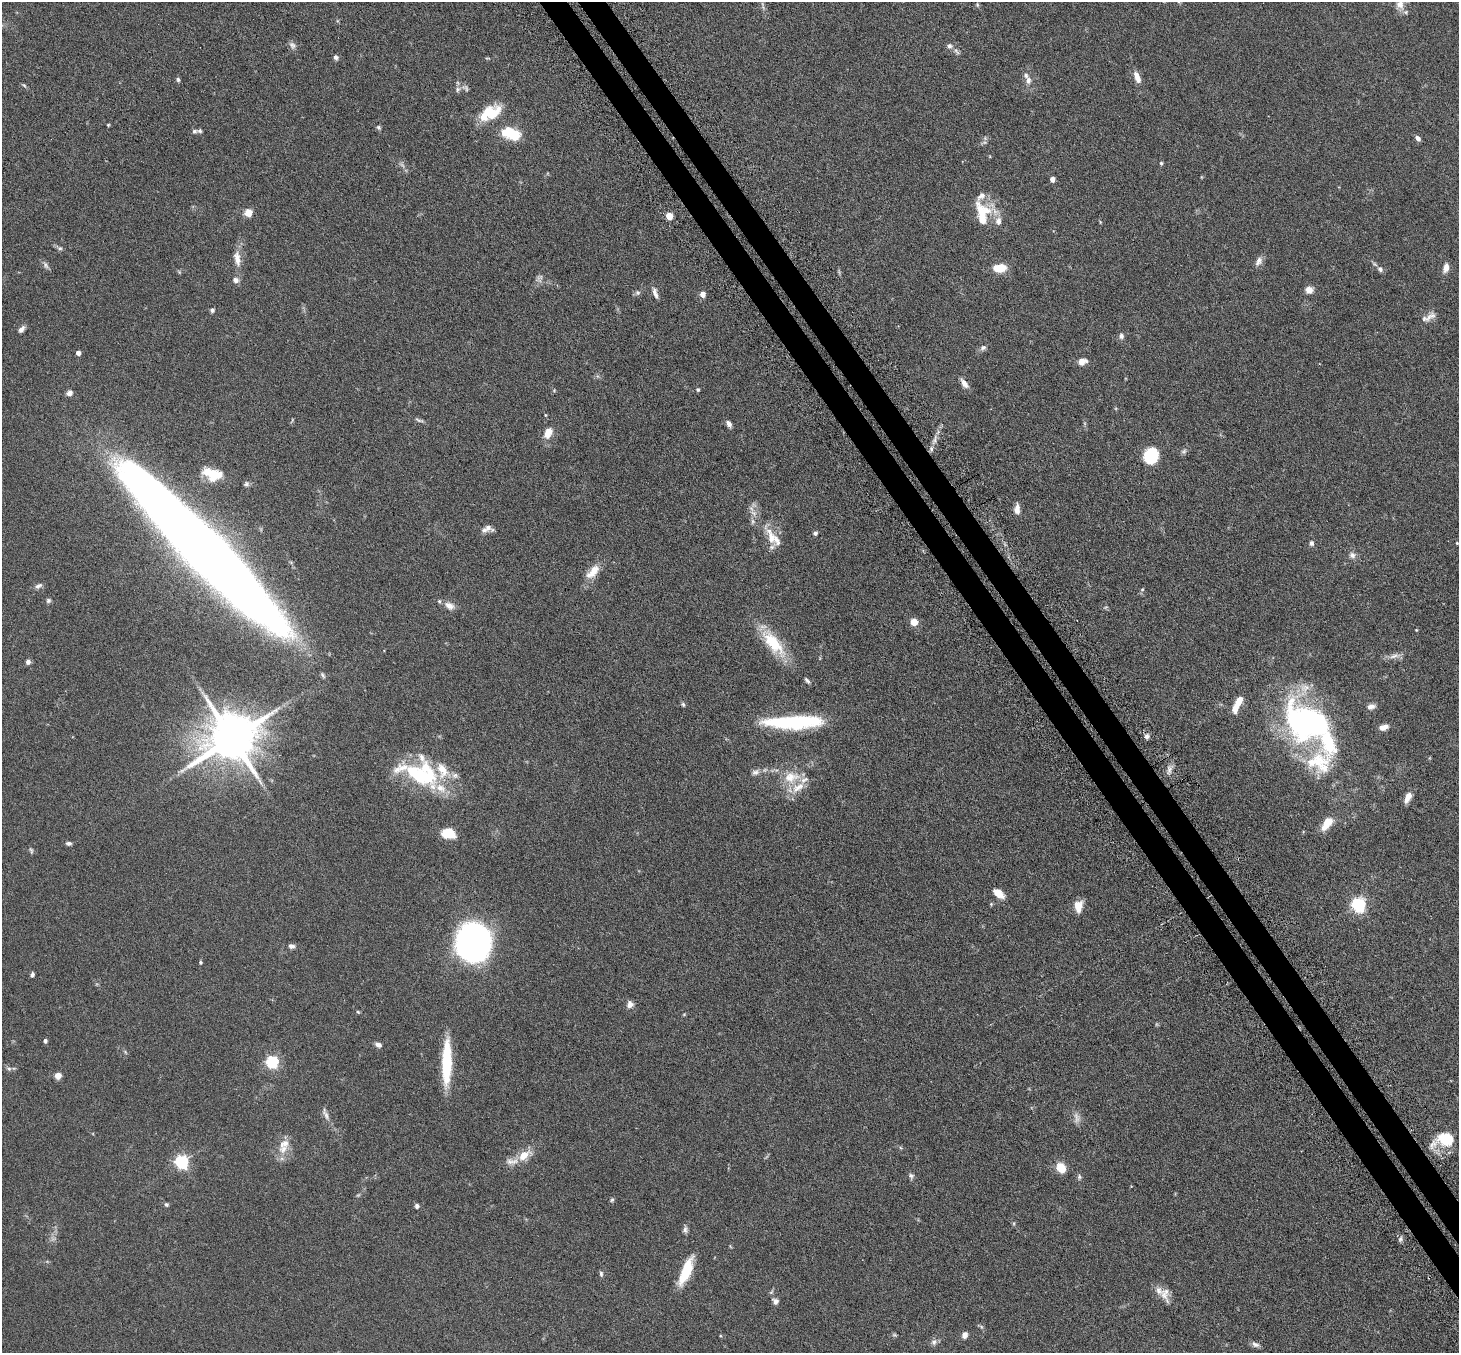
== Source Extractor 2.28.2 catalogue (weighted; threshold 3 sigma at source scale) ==
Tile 6 of 4 x 4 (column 2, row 2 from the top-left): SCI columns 1509-2965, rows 2890-4240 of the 5929 x 5919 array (HDU 1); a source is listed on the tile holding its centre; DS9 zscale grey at full resolution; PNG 1461 x 1355 px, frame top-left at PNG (2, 2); no overlay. Shown black and unused: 4% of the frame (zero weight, under 3 of 6 exposures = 4% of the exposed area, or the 3 px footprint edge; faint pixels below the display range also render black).
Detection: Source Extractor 2.28.2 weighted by HDU 2 'WHT'; one run over the whole footprint, this tile lists its part. Background 0.12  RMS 0.0045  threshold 0.0185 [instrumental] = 3 sigma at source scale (4.09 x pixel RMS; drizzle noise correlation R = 1.36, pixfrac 0.8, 0.05/0.05 arcsec/px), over >= 5 px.
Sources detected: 176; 9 too faint to see at this stretch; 1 inside a brighter object's white glare — not listed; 27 inside a brighter listed object's ellipse — not listed separately; the other 139 listed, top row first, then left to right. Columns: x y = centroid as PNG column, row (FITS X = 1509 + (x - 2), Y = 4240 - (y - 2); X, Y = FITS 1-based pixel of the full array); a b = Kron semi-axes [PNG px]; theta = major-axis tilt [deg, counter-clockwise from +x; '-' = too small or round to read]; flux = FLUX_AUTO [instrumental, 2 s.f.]
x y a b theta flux
977 5 6 5 - 0.57
1400 5 15 11 -82 3.6
763 7 10 5 -59 1.1
292 45 11 8 -55 1.6
950 46 7 7 - 1.3
336 57 7 5 -63 1.1
487 58 8 3 4 0.42
1137 77 14 6 -68 3.8
178 80 6 5 - 0.75
1028 80 11 8 -86 2.2
24 85 8 4 -53 0.59
465 88 12 7 -41 1.6
491 113 25 16 25 13
108 125 4 4 - 0.39
378 127 7 5 -46 0.74
194 131 7 6 - 0.9
512 134 20 12 -23 13
1418 138 7 5 -46 1.5
984 142 9 5 13 0.97
1161 163 5 4 - 0.6
1201 177 5 3 - 0.3
1052 179 4 4 - 2.5
981 196 39 31 -73 8.4
982 211 35 15 -1 10
248 213 7 7 - 4.7
669 216 5 4 - 8.3
1100 222 6 3 -55 0.36
60 248 7 6 - 0.87
237 258 23 9 -81 4.4
1259 261 14 8 61 2.1
46 265 12 6 -57 1.3
1000 268 12 7 3 9
1446 268 13 7 75 2.4
1380 269 8 7 - 1.3
235 280 8 7 - 1.7
1309 290 9 8 - 2.8
637 293 7 6 - 0.93
655 293 15 5 -72 1.9
702 294 7 6 - 2.4
212 310 6 6 - 0.82
1430 316 19 8 40 2.9
21 329 9 5 45 1.7
1121 336 8 7 - 1.3
983 348 8 7 - 1.3
78 353 4 4 - 2.3
1082 361 7 6 - 4.5
597 376 6 4 -71 0.63
964 383 12 6 -54 2.7
554 390 6 4 1 0.41
698 390 5 4 - 0.59
69 393 6 5 - 2
545 415 5 3 - 0.39
292 420 8 3 62 0.43
419 420 13 5 -21 1
729 424 8 5 -56 1.7
548 432 13 9 65 4.7
935 439 12 4 82 1.6
1184 451 8 6 37 0.99
1151 456 12 10 67 25
213 474 22 12 -16 11
246 484 8 6 29 0.99
1017 509 11 6 89 2.9
754 513 11 7 -27 2.2
753 521 8 6 -89 1.2
488 528 11 9 -86 1.9
815 533 5 5 - 0.9
771 537 33 9 -68 7.2
1311 543 6 5 - 1.2
1457 543 4 4 - 0.44
204 549 156 26 -46 1100
1352 555 9 8 - 1.9
593 572 24 11 48 5.9
38 586 11 6 25 1.5
1142 589 5 4 - 0.5
48 600 6 6 - 0.82
449 606 14 8 -26 3
914 622 6 6 - 5.4
1416 630 3 3 - 0.33
773 643 42 16 -51 16
1395 656 18 5 11 2.3
28 662 6 6 - 1.2
807 680 8 4 -50 0.86
1239 701 12 8 55 4.5
683 704 6 5 - 0.7
1371 707 10 7 14 1.9
793 722 58 12 1 41
1306 722 48 38 -40 110
1384 727 11 6 15 2.4
1147 736 7 6 - 1.4
231 738 16 13 29 2400
1169 770 14 7 82 2.1
755 772 11 8 19 1.8
422 776 48 29 -14 33
791 777 24 17 10 10
1408 797 12 6 64 3.3
1327 823 15 8 54 7
449 833 14 9 -37 7.4
68 843 7 5 -6 0.98
31 850 8 4 -75 0.68
998 893 11 6 -40 5.8
991 904 5 4 - 0.45
1358 904 6 6 - 95
1078 906 14 9 85 4.6
473 943 27 23 -84 190
291 946 9 6 -1 1.3
200 962 4 4 - 0.58
32 975 5 4 - 0.96
630 1004 8 8 - 2.2
358 1012 5 4 - 0.44
684 1014 6 4 1 0.39
45 1041 4 4 - 1.1
378 1045 8 5 -24 1.6
125 1052 7 4 -54 0.56
272 1062 6 5 - 60
447 1062 46 9 89 23
9 1069 8 7 - 1.1
58 1076 5 5 - 5.6
326 1114 22 6 -67 2.3
1445 1139 21 13 11 14
283 1149 15 11 34 4.4
524 1155 20 11 35 6.5
182 1162 6 6 - 85
1061 1168 11 9 -64 6.3
911 1176 8 7 - 1.1
1079 1177 7 6 - 0.87
612 1200 6 5 - 0.64
166 1204 6 5 - 0.77
417 1206 5 5 - 1.1
1014 1223 5 3 - 0.48
685 1230 9 6 88 1.2
1400 1239 7 6 - 0.98
686 1271 33 10 67 13
601 1274 7 4 -82 0.87
1165 1293 21 12 -77 4.1
775 1301 8 7 - 1.6
894 1335 7 5 -19 0.58
965 1335 7 6 - 2
934 1342 9 7 55 1.4
1255 1344 11 6 -23 1.4
Isophote crosses this tile's border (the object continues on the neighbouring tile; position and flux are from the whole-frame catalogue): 2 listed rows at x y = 1400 5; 204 549